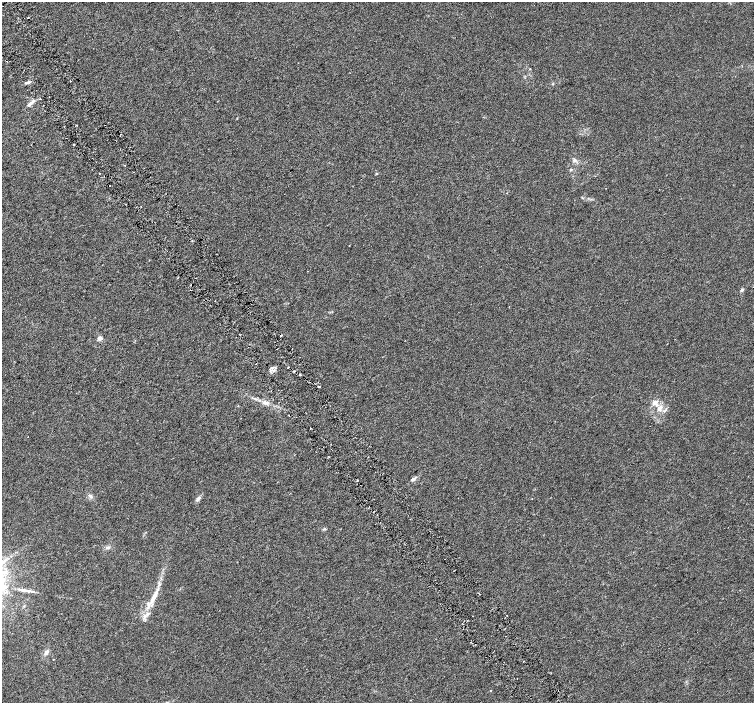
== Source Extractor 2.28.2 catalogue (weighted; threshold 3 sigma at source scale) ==
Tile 11 of 4 x 4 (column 3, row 3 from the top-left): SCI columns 3012-4514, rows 1601-3001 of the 6018 x 5941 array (HDU 1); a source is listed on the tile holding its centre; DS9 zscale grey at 2 x 2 block average (1 PNG px = mean of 2 x 2 image px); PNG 756 x 705 px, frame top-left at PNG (2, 2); no overlay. Shown black and unused: <1% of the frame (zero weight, under 3 of 6 exposures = <1% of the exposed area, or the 3 px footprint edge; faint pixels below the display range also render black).
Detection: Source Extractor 2.28.2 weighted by HDU 2 'WHT'; one run over the whole footprint, this tile lists its part. Background 0.00125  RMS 0.0016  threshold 0.00657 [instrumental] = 3 sigma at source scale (4.09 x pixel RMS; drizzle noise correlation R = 1.36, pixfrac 0.8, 0.0396/0.0396 arcsec/px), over >= 5 px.
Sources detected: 51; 7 cosmic-ray / hot-pixel residue — not listed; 3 inside a brighter listed object's ellipse — not listed separately; the other 41 listed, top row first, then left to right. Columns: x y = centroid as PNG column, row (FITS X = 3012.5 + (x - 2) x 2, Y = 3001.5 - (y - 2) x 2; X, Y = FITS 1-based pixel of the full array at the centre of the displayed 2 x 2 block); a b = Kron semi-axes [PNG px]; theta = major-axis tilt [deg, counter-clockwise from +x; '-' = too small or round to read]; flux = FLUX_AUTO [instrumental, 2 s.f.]
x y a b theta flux
530 69 3 2 - 0.13
27 82 8 3 10 0.82
552 84 3 2 - 0.24
40 99 2 2 - 0.31
32 102 8 4 32 1.3
76 125 3 2 - 0.2
121 134 2 2 - 0.61
74 145 2 2 - 0.95
575 160 4 3 - 0.58
125 165 2 2 - 0.15
570 170 4 3 - 0.31
99 173 2 2 - 0.18
376 173 3 2 - 0.24
582 198 4 2 - 0.27
742 290 4 3 - 0.68
100 338 5 5 - 1.1
288 367 2 2 - 0.41
271 368 3 2 - 0.36
300 374 2 2 - 0.31
319 387 3 2 - 0.42
265 402 5 5 - 1
655 402 10 5 27 1.8
660 408 11 6 60 2.3
311 428 2 2 - 0.18
368 457 2 2 - 0.13
413 479 6 3 30 0.9
90 496 6 4 -36 0.82
198 499 6 4 47 1.2
532 499 2 2 - 0.12
108 547 6 3 8 0.72
25 590 20 3 -9 2.2
479 594 2 2 - 0.17
155 595 15 5 63 3.5
145 616 7 4 25 1.1
473 616 2 2 - 0.1
470 642 2 2 - 0.21
46 652 8 4 49 1.1
53 659 2 2 - 0.16
523 661 2 2 - 0.27
517 678 2 2 - 0.11
490 691 2 2 - 0.3
Diffuse or blended objects may show on this block-average render without a row.